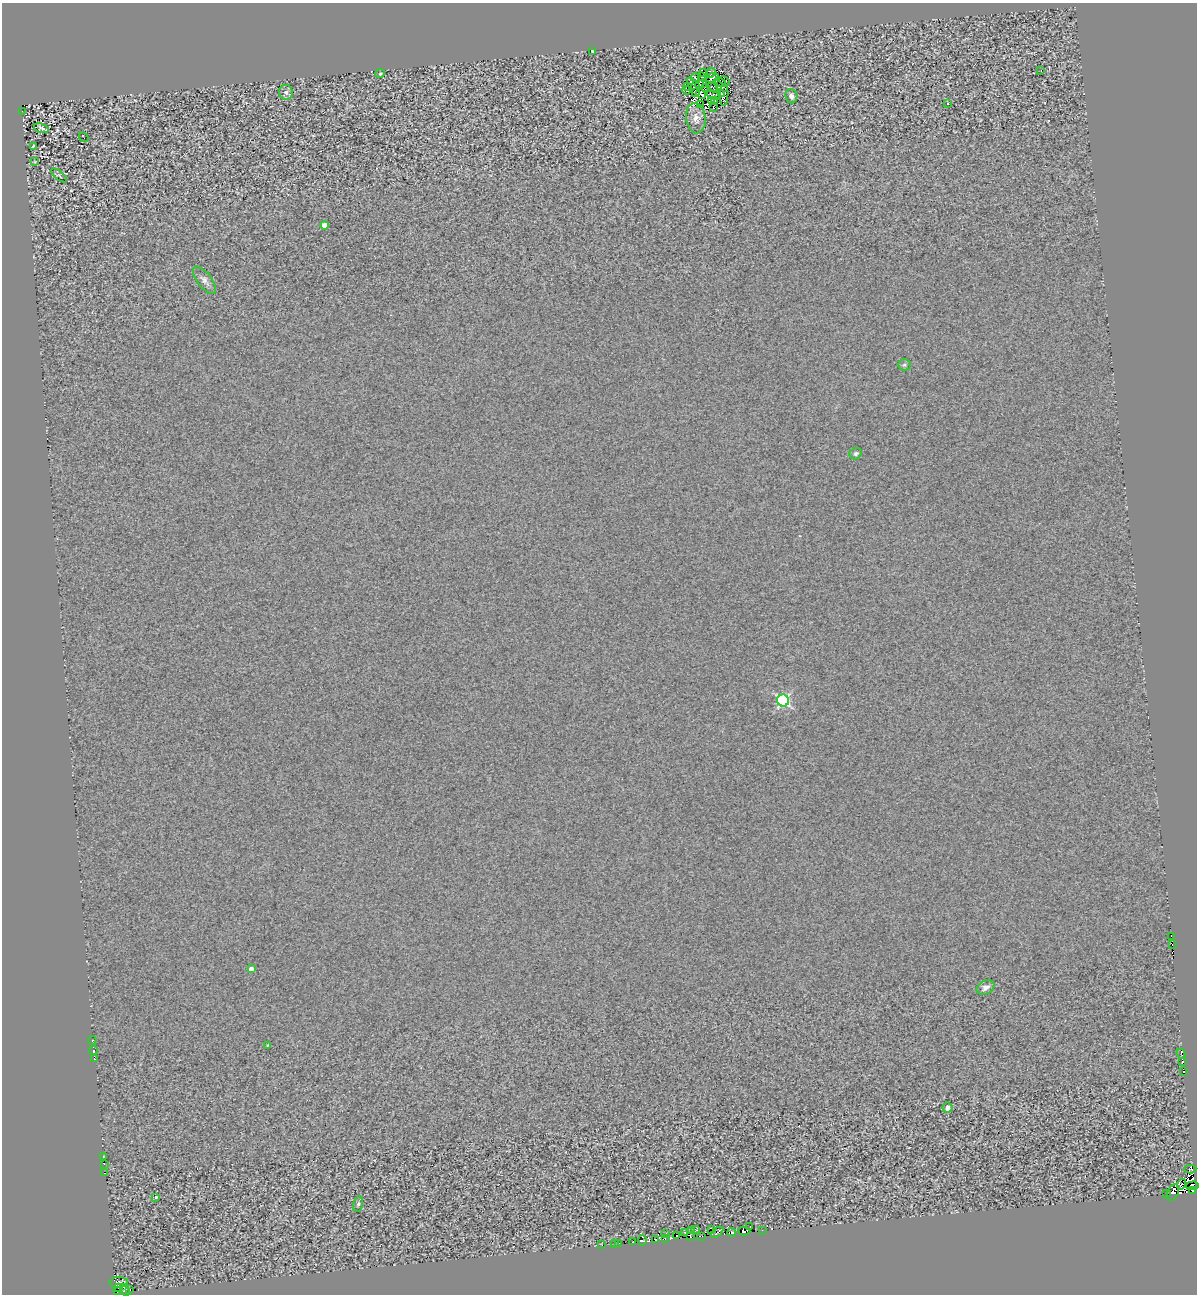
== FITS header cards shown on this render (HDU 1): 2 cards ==
NAXIS1  =                 1195
NAXIS2  =                 1292

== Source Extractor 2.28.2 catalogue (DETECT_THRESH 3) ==
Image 1195 x 1292 px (HDU 1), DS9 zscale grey, 1 PNG px = 1 image px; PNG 1199 x 1296 px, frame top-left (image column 1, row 1292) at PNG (2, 3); each listed source drawn as its Kron ellipse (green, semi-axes under 4 px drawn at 4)
Background 1.86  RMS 2.7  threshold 8.21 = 3 sigma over >= 5 px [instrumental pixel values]
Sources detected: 104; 15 with non-positive FLUX_AUTO (blend fragments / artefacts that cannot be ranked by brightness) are neither listed nor drawn; the other 89 listed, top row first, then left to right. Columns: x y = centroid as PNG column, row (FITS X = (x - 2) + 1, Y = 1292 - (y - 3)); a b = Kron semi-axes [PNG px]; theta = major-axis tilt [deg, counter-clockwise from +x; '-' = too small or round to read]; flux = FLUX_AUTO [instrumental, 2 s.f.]
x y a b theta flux
592 52 3 3 - 1100
1041 70 3 2 - 850
704 72 3 2 - 150
711 73 5 3 - 240
380 74 5 3 - 210
701 77 3 2 - 140
695 78 4 2 - 260
712 78 6 3 23 240
724 81 5 2 - 26
691 82 3 2 - 170
720 82 6 2 -39 230
702 83 4 2 - 190
700 85 5 3 - 270
687 86 3 2 - 140
705 87 4 3 - 130
712 87 5 2 - 120
686 90 4 2 - 290
286 92 7 7 - 600
696 93 4 2 - 120
701 94 5 2 - 170
721 94 4 3 - 150
713 95 7 3 -24 110
724 95 11 3 88 290
791 96 7 6 - 690
711 100 4 2 - 110
715 101 4 2 - 10
948 103 3 2 - 140
701 105 3 2 - 190
713 108 3 2 - 110
22 111 3 2 - 140
696 118 15 10 -84 1300
42 128 8 4 -17 550
84 137 5 2 - 56
33 146 4 2 - 220
35 162 4 3 - 170
59 175 9 4 -41 220
324 225 4 4 - 2900
204 280 16 7 -52 1000
904 365 6 5 - 390
856 454 6 5 - 420
783 701 6 6 - 29000
1171 936 2 2 - 4100
1172 945 2 2 - 1100
251 969 4 4 - 960
986 987 9 6 25 910
92 1040 4 4 - 180
267 1045 3 3 - 150
93 1050 4 3 - 610
1181 1054 5 2 - 720
94 1059 3 2 - 750
1182 1061 3 2 - 6900
1184 1072 4 3 - 5500
947 1108 5 5 - 1400
103 1156 3 2 - 47
104 1164 2 2 - 220
1190 1169 6 3 0 17000
104 1173 3 2 - 2300
1181 1184 5 3 - 890
1192 1186 6 4 3 13000
1192 1191 4 2 - 2800
1173 1192 9 5 66 12000
1166 1194 2 2 - 140
156 1197 3 3 - 360
358 1204 8 4 75 390
750 1226 3 2 - 200
695 1229 3 2 - 230
712 1229 2 2 - 130
692 1230 3 2 - 220
762 1230 2 2 - 170
744 1231 6 4 -4 4000
717 1232 7 3 39 6900
732 1232 4 3 - 7400
666 1233 3 2 - 1000
685 1233 4 3 - 1200
677 1235 3 2 - 2200
690 1236 4 2 - 1200
701 1236 4 2 - 640
665 1239 3 2 - 97
642 1240 5 4 - 4600
656 1240 3 3 - 5500
633 1242 3 2 - 5500
619 1243 2 2 - 140
614 1244 2 2 - 120
602 1245 2 2 - 150
119 1282 9 5 2 3900
118 1287 3 3 - 470
118 1290 3 2 - 430
125 1290 6 4 -59 6000
130 1290 3 2 - 810
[15 non-positive-flux detections neither listed nor drawn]